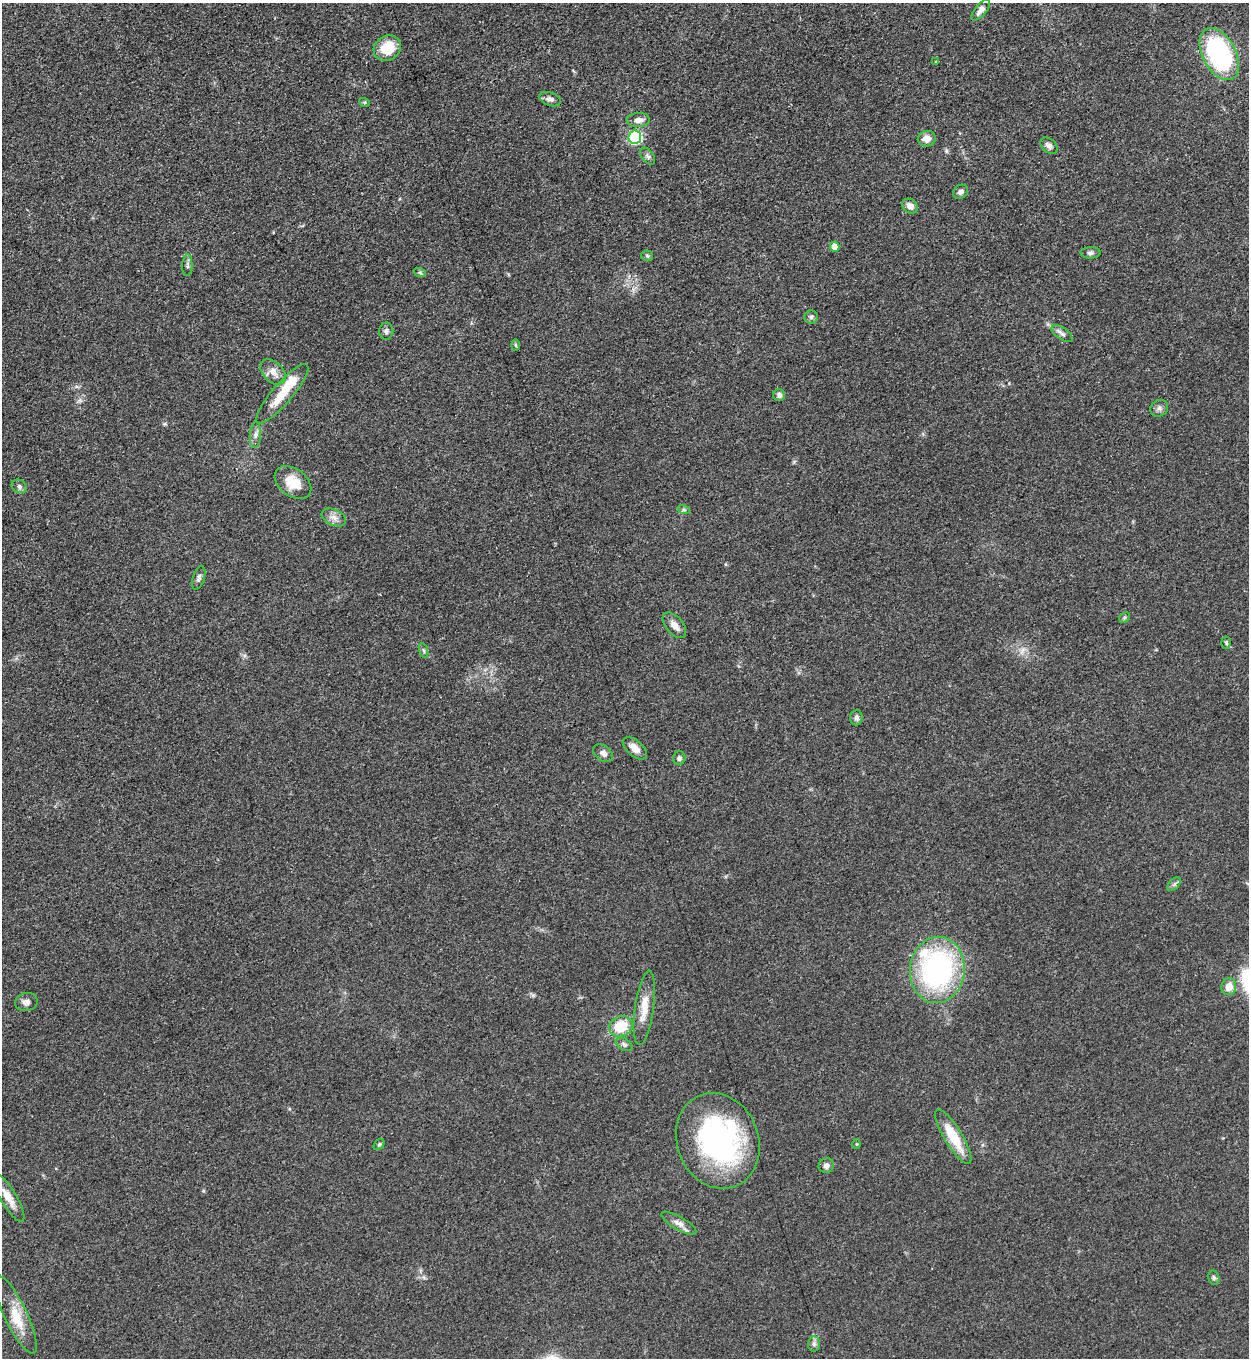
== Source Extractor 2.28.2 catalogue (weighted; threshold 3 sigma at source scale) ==
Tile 11 of 4 x 4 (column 3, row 3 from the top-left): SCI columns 2778-4024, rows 1366-2721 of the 5428 x 5440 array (HDU 1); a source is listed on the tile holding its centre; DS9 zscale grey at full resolution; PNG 1251 x 1360 px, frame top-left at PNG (2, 3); each listed source drawn as its Kron ellipse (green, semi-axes under 4 px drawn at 4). Nothing masked; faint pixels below the display range render black.
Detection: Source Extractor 2.28.2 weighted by HDU 2 'WHT'; one run over the whole footprint, this tile lists its part. Background 0.0619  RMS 0.0057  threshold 0.0258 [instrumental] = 3 sigma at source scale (4.5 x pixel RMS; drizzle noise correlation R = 1.50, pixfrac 1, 0.05/0.05 arcsec/px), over >= 5 px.
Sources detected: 61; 1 inside a brighter object's white glare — neither listed nor drawn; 3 inside a brighter listed object's ellipse — not listed separately; the other 57 listed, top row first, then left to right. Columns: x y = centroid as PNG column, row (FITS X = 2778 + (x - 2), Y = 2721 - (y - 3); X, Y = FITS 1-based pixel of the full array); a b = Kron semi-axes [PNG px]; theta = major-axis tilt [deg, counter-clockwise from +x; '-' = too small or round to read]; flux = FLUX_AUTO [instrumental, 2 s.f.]
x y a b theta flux
981 10 13 5 50 3.5
387 48 14 12 35 16
1219 54 28 16 -62 100
936 62 4 4 - 0.59
550 99 11 6 -20 2.5
364 102 5 3 - 0.66
638 120 11 7 4 3.9
635 137 6 6 - 69
927 139 9 8 - 4.8
1049 146 10 6 -41 2.3
648 156 10 6 -51 1.6
960 192 8 6 35 2.4
910 206 8 6 -34 3.7
835 247 5 4 - 5.9
1091 253 10 5 1 1.7
647 256 6 5 - 0.94
187 265 11 5 89 1.6
420 273 6 4 -20 0.87
811 317 6 6 - 1.3
386 331 8 7 - 1.7
1062 333 12 5 -35 2.4
516 345 6 3 -88 0.78
273 372 15 10 -46 5
282 394 38 10 49 15
779 395 6 6 - 2.3
1159 408 9 8 - 2.1
255 435 13 5 85 2.6
293 483 20 13 -37 12
19 486 8 6 -28 1.8
684 510 6 4 -19 0.98
334 517 13 8 -25 3.6
199 578 12 6 72 1.9
1124 618 6 4 47 0.82
674 625 15 8 -49 4.2
1226 643 6 4 -84 1
424 651 8 3 -71 0.95
856 717 8 6 86 2
635 748 14 7 -41 4.8
603 753 11 7 -37 2.7
679 758 7 6 - 1.7
1174 884 8 5 45 1.4
937 970 33 27 83 120
1229 987 8 7 - 6.3
26 1002 11 9 13 3
644 1008 37 9 82 11
621 1026 12 10 22 18
624 1044 9 6 -29 1.6
953 1137 31 9 -59 19
718 1141 49 40 -69 120
379 1144 6 4 47 1
857 1144 5 3 - 0.51
826 1166 7 7 - 2.3
8 1197 28 8 -59 7.2
679 1223 20 6 -30 3.8
1214 1278 7 5 -76 1.2
15 1314 43 11 -64 14
814 1344 7 6 - 1.5